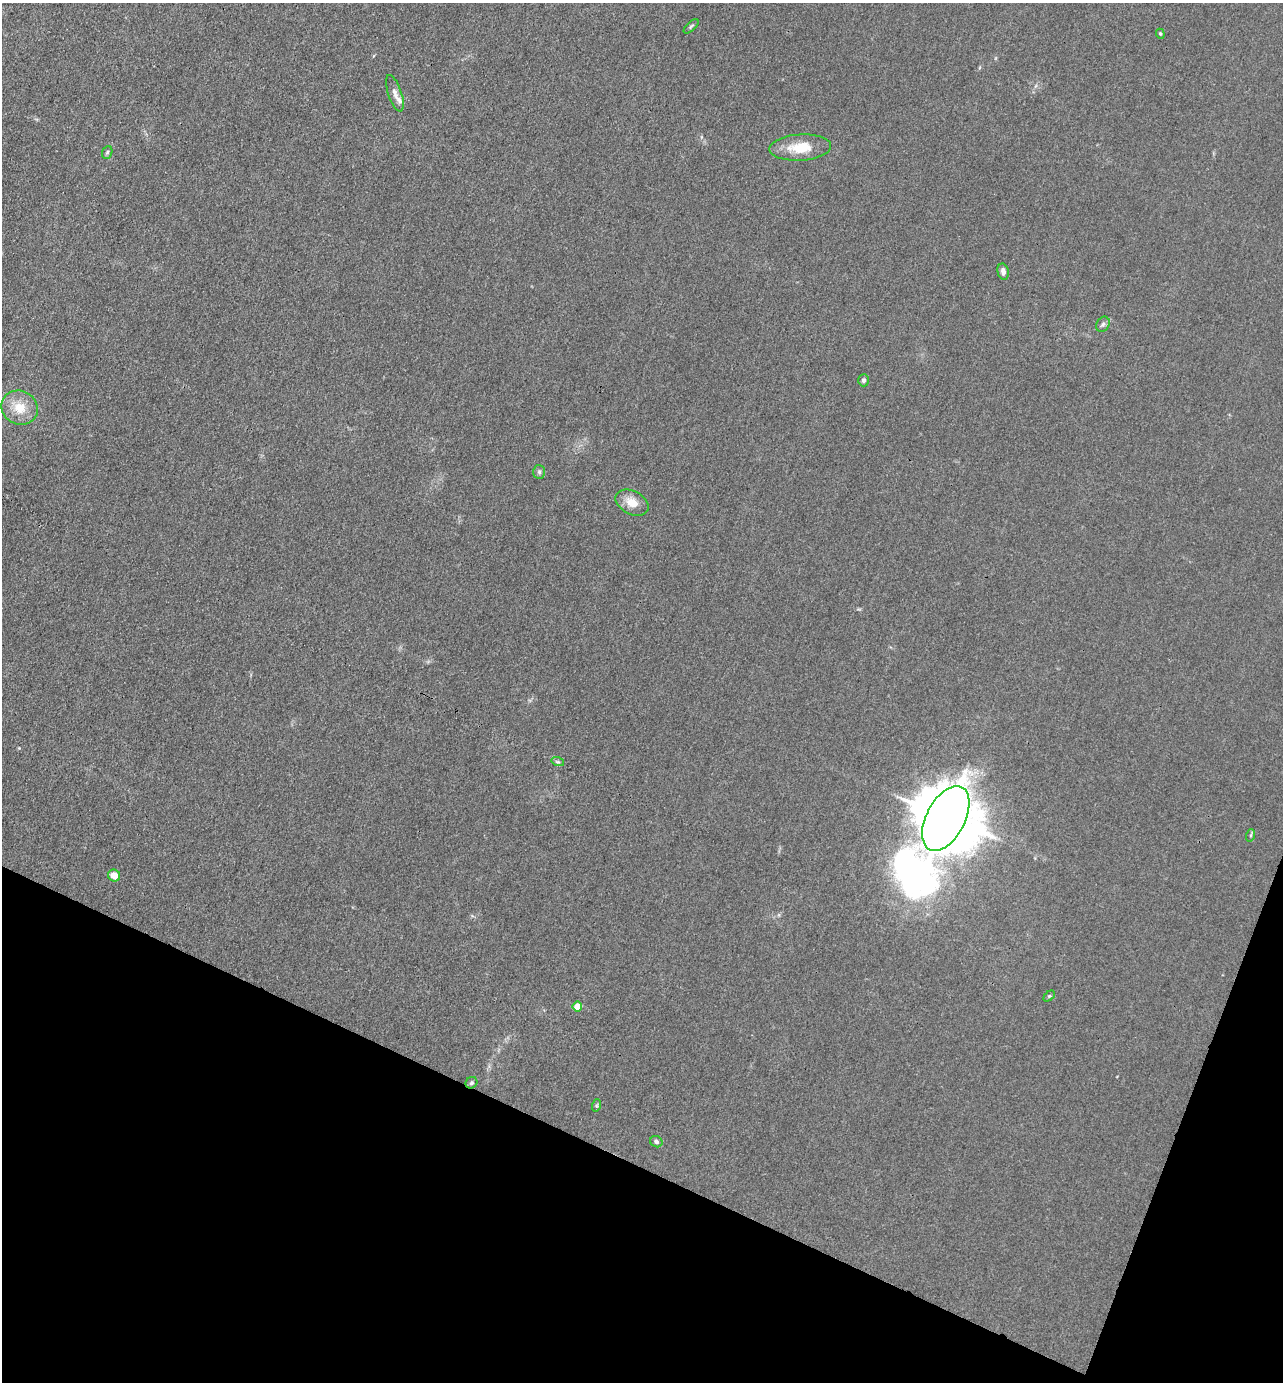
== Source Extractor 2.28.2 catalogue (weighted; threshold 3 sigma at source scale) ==
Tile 15 of 4 x 4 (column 3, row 4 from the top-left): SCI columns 2836-4116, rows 2-1381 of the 5536 x 5523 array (HDU 1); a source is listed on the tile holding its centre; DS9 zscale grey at full resolution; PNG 1285 x 1384 px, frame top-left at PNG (2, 3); each listed source drawn as its Kron ellipse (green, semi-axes under 4 px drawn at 4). Shown black and unused: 19% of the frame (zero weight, under 3 of 4 exposures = <1% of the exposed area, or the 3 px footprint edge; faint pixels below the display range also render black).
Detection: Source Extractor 2.28.2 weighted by HDU 2 'WHT'; one run over the whole footprint, this tile lists its part. Background 0.0282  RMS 0.0049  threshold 0.022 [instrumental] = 3 sigma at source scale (4.5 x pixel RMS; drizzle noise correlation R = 1.50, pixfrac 1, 0.05/0.05 arcsec/px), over >= 5 px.
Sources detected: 21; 1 inside a brighter listed object's ellipse — not listed separately; the other 20 listed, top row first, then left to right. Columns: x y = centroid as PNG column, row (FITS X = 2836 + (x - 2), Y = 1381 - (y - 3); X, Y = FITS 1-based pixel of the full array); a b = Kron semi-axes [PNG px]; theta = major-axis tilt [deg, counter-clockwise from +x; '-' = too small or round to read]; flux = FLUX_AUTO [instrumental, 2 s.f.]
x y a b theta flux
691 26 9 3 43 0.75
1160 34 5 4 - 0.55
395 93 19 7 -72 2.8
800 148 31 13 3 13
107 152 6 5 - 0.79
1003 272 8 5 -77 2.1
1103 324 8 6 56 1.4
864 380 6 5 - 1.4
20 408 18 16 -29 10
539 472 7 6 - 1.1
632 503 17 11 -28 6.5
558 762 6 4 -18 0.83
946 819 35 19 63 4200
1251 835 6 4 71 0.67
114 875 6 5 - 5.1
1049 996 6 4 44 0.7
577 1007 5 5 - 7.8
471 1083 6 5 - 0.95
597 1105 6 4 71 0.72
656 1142 6 5 - 1.2